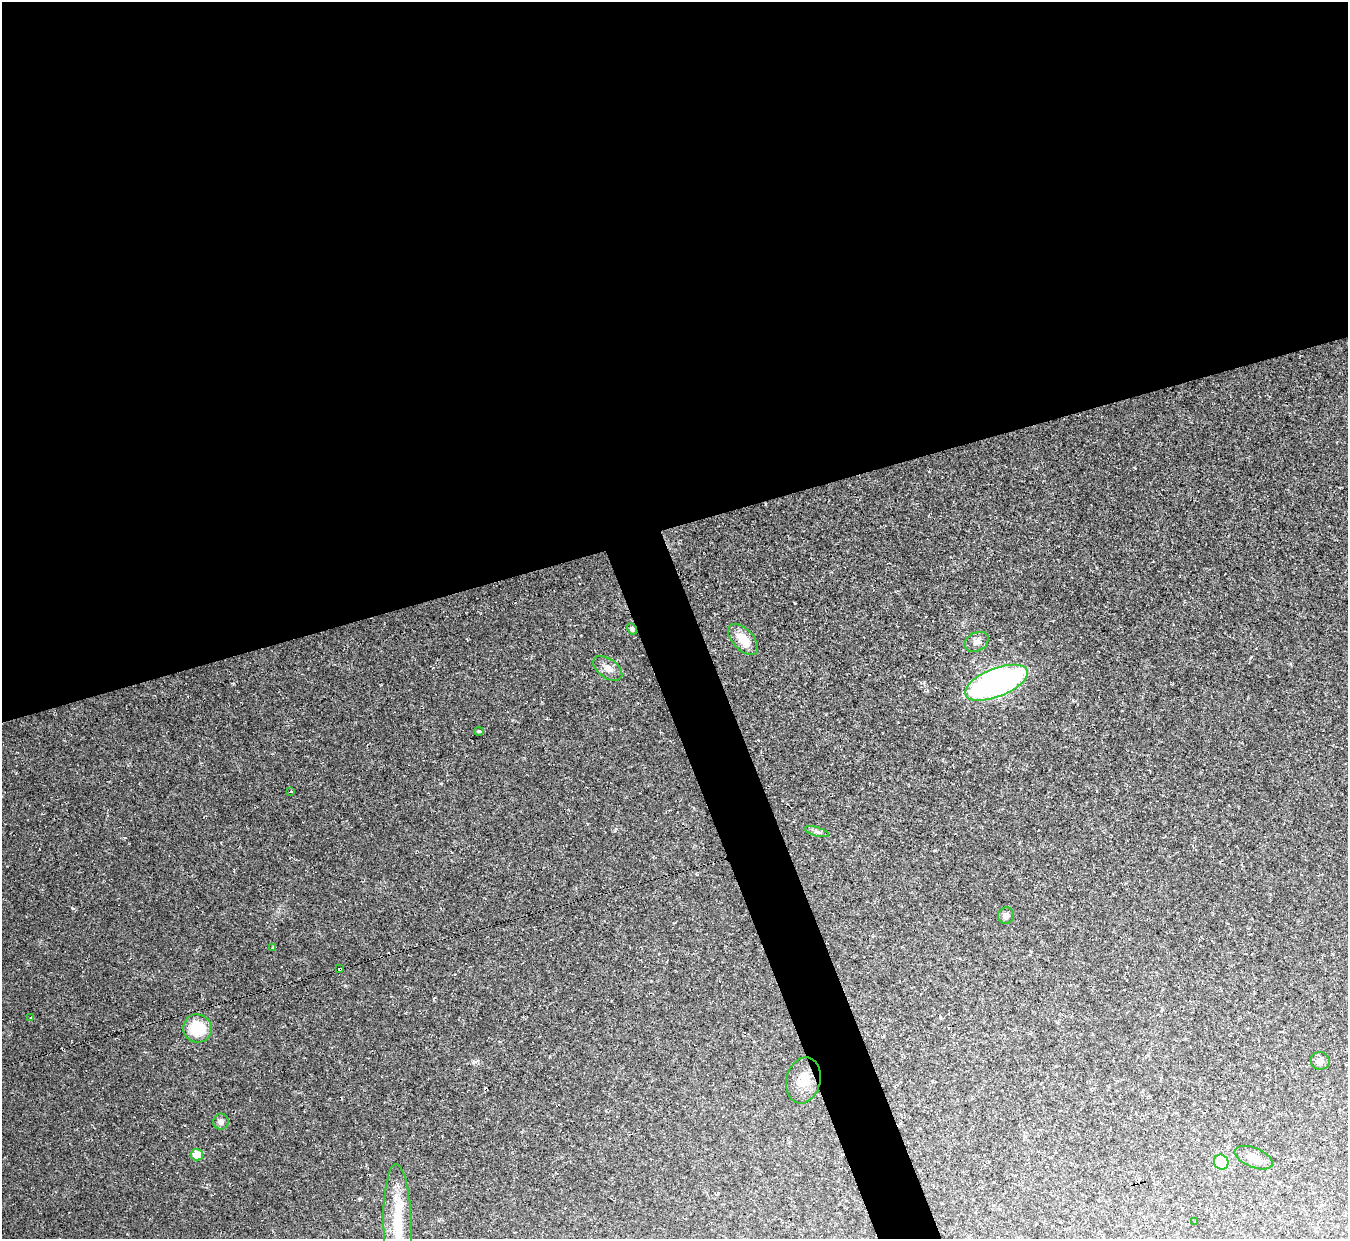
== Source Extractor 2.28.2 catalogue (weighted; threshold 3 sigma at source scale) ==
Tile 2 of 4 x 4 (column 2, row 1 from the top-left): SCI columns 1347-2692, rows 3858-5094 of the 5384 x 5367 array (HDU 1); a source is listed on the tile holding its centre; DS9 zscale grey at full resolution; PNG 1350 x 1241 px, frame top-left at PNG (2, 2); each listed source drawn as its Kron ellipse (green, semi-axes under 4 px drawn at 4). Shown black and unused: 45% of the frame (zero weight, under 2 of 3 exposures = <1% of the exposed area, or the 3 px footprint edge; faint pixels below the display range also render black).
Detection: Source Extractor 2.28.2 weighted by HDU 2 'WHT'; one run over the whole footprint, this tile lists its part. Background 0.0236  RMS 0.0063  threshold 0.0283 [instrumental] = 3 sigma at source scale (4.5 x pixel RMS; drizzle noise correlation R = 1.50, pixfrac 1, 0.05/0.05 arcsec/px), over >= 5 px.
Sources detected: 26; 4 cosmic-ray / hot-pixel residue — neither listed nor drawn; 1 inside a brighter listed object's ellipse — not listed separately; the other 21 listed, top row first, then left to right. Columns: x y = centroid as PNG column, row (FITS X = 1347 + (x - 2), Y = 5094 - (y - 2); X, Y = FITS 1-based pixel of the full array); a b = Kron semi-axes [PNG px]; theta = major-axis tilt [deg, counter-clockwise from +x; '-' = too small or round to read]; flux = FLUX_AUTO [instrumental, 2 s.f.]
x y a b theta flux
632 629 6 4 -62 1.3
743 639 19 10 -46 11
977 642 12 9 28 4.1
608 668 16 9 -35 4.6
996 683 33 14 22 190
479 731 5 4 - 1
291 792 3 3 - 1
817 832 12 4 -16 2
1006 915 8 8 - 2.5
273 948 4 3 - 1.7
340 969 4 3 - 3.1
31 1018 3 3 - 2.8
197 1028 14 14 - 21
1320 1061 9 9 - 3.5
803 1080 23 17 76 10
221 1121 8 7 - 2.3
197 1155 6 6 - 9.3
1254 1158 20 9 -22 6.7
1221 1162 7 7 - 22
1195 1222 3 2 - 1.1
397 1223 59 14 -88 30
Overlapping masked pixels (flux is a lower limit): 2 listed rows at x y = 632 629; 340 969
Isophote crosses this tile's border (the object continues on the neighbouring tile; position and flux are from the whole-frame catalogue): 1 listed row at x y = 397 1223
Unlisted compact peaks at least as high as the median listed source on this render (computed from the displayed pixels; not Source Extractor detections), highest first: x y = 795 603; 475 1062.